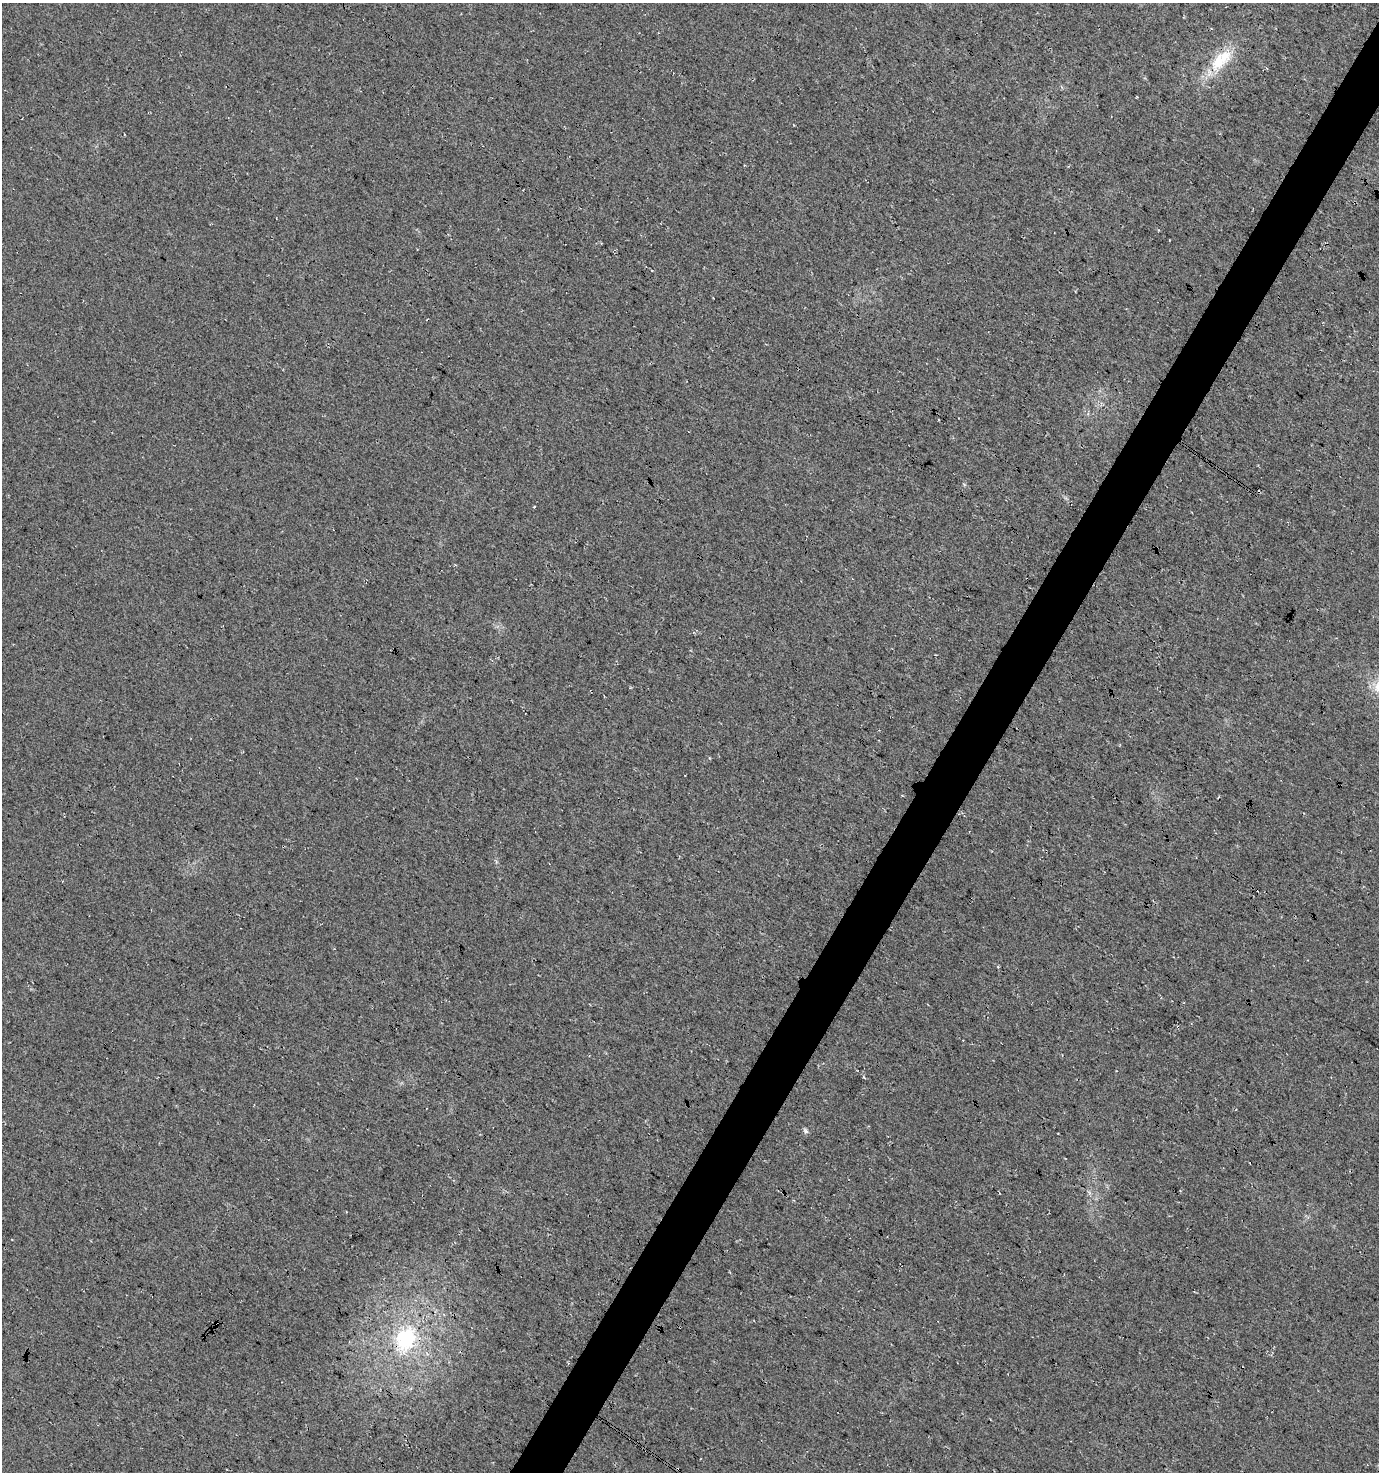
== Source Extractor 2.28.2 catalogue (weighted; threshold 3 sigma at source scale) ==
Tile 10 of 4 x 4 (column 2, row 3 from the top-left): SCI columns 1567-2943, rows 1477-2946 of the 5954 x 5886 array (HDU 1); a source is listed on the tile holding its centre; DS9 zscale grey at full resolution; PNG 1381 x 1474 px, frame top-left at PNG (2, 3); no overlay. Shown black and unused: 4% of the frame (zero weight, under 3 of 4 exposures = <1% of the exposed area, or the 3 px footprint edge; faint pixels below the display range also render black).
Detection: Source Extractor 2.28.2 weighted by HDU 2 'WHT'; one run over the whole footprint, this tile lists its part. Background 0.0246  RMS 0.0088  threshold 0.0396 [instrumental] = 3 sigma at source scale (4.5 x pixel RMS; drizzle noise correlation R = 1.50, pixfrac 1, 0.0396/0.0396 arcsec/px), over >= 5 px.
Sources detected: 4; all 4 listed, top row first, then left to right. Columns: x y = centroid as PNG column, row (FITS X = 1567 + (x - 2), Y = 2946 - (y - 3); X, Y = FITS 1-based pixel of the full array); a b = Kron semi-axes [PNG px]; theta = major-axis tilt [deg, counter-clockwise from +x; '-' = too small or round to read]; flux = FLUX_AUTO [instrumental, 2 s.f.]
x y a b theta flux
1221 60 39 17 45 33
534 507 3 2 - 0.96
806 1131 7 5 -64 2
406 1339 34 25 68 70
Overlapping masked pixels (flux is a lower limit): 1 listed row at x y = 406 1339